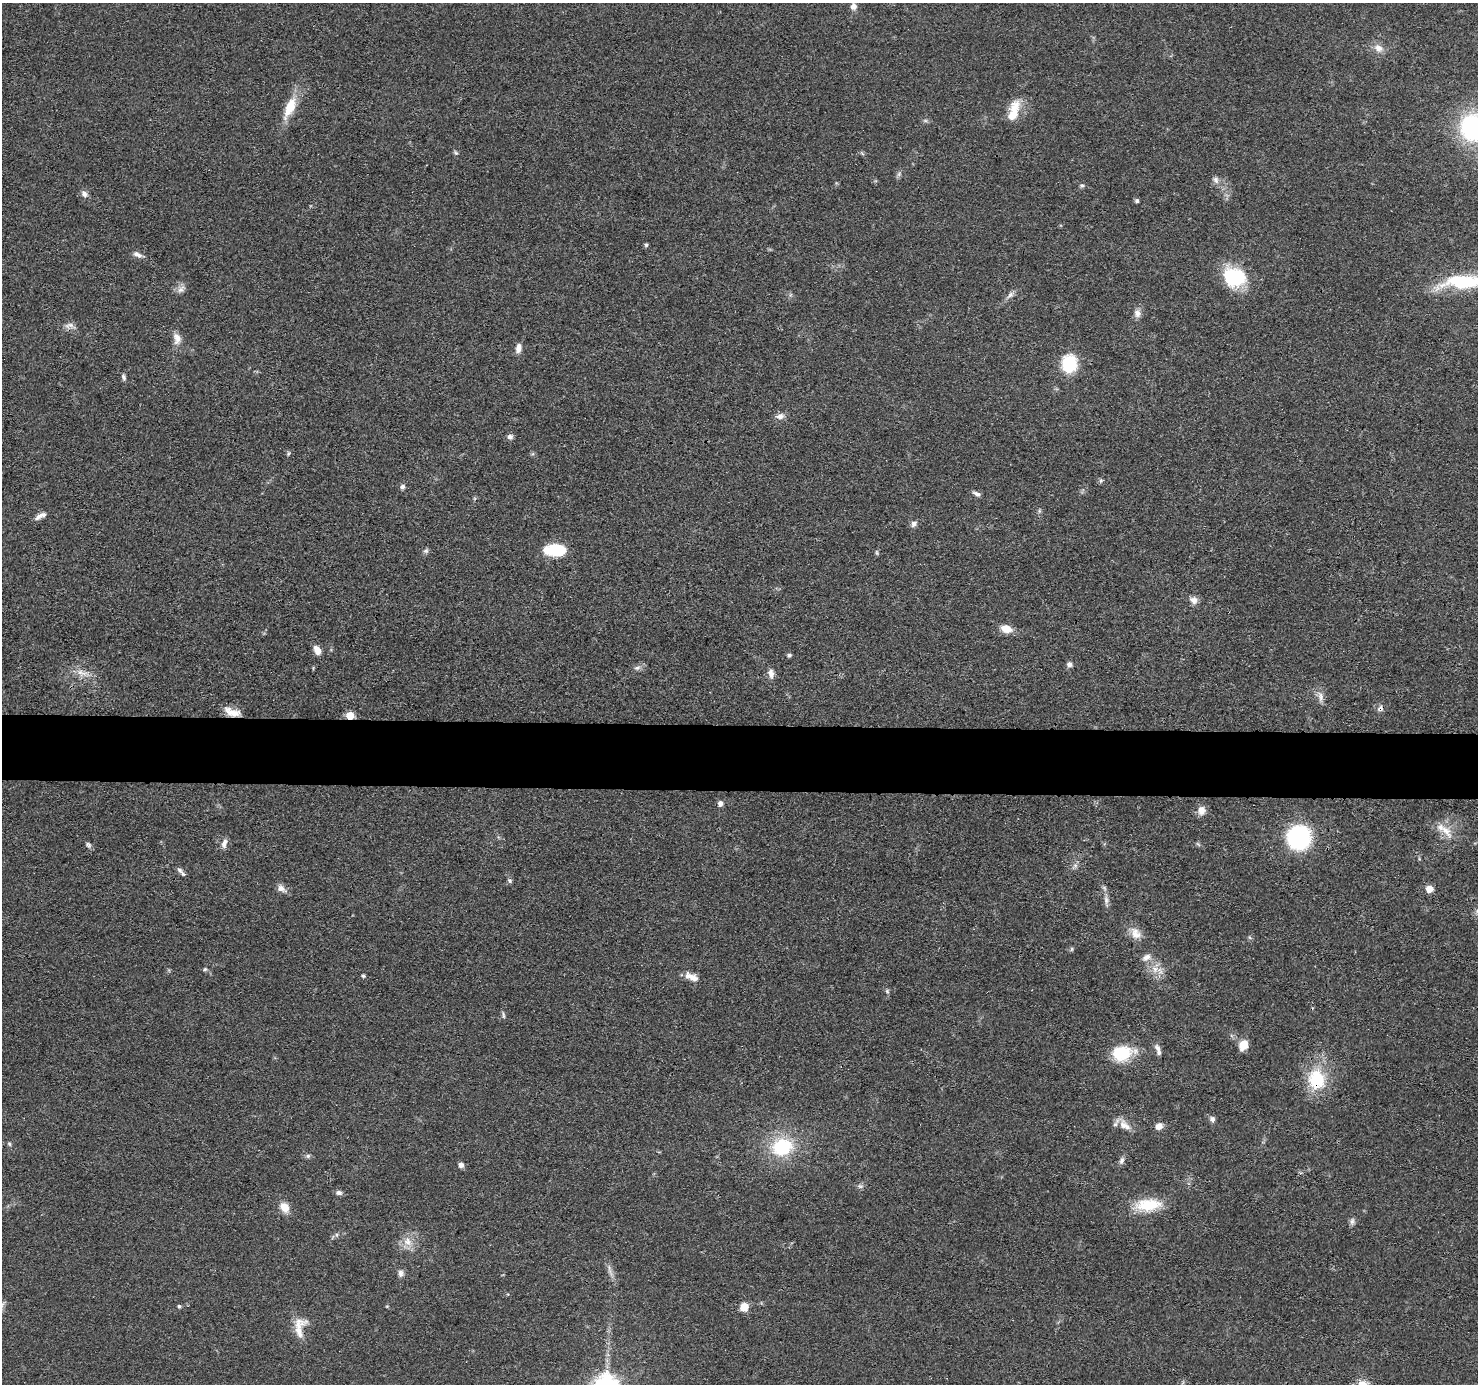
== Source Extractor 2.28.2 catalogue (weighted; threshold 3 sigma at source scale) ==
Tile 5 of 3 x 3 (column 2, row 2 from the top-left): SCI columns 1480-2955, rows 1585-2966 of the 4434 x 4459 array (HDU 1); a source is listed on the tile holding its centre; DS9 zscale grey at full resolution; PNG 1480 x 1386 px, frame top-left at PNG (2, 3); no overlay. Shown black and unused: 5% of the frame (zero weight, under 3 of 4 exposures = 1% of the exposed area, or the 3 px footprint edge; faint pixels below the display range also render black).
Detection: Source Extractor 2.28.2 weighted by HDU 2 'WHT'; one run over the whole footprint, this tile lists its part. Background 0.0473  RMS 0.005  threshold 0.0225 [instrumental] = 3 sigma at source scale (4.5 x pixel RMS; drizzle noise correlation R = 1.50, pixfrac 1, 0.05/0.05 arcsec/px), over >= 5 px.
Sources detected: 96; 1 too faint to see at this stretch — not listed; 5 inside a brighter listed object's ellipse — not listed separately; the other 90 listed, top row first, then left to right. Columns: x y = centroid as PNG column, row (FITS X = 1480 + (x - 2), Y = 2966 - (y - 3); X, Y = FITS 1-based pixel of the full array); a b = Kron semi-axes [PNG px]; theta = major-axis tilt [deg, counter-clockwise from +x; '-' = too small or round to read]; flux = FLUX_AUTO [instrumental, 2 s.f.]
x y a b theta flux
853 6 9 8 - 2.6
1379 48 13 10 -35 4.2
290 107 27 12 65 12
1014 108 25 14 68 9.8
925 121 7 4 -1 0.88
1472 127 25 20 88 60
456 153 6 4 -43 0.82
1216 180 11 7 -59 2.1
1082 186 7 5 3 0.91
84 194 9 7 -45 2.1
1137 201 5 5 - 1
646 245 6 5 - 0.8
137 254 14 6 -28 2.3
1235 277 22 17 -14 36
1464 281 53 16 1 40
181 289 12 7 48 2.4
1010 295 12 6 45 2.2
1137 313 11 9 89 2.8
69 326 16 7 -5 2.8
177 338 15 10 -80 4.2
518 348 13 7 83 2.8
1069 363 17 14 81 22
124 377 8 5 -66 1.2
780 416 12 8 15 2.6
510 437 7 6 - 1.8
288 453 7 3 81 0.66
1101 481 8 5 70 0.87
403 487 7 6 - 1.4
977 493 11 5 -19 1.6
40 516 16 6 28 2.9
914 524 10 7 57 1.8
556 550 23 12 2 21
426 551 8 5 7 1.2
877 552 7 4 -71 0.72
1194 600 10 9 - 3
1006 629 13 8 -16 6.1
317 650 10 7 -60 4.3
789 655 6 4 8 0.93
1069 664 7 6 - 1.7
637 668 10 5 20 1.7
82 673 19 8 -16 5
771 673 13 7 -83 2.7
1320 696 17 7 -77 3.2
1380 708 9 7 45 1.9
233 713 19 9 -8 6.5
350 715 6 5 - 12
720 804 6 5 - 2.3
1201 810 11 9 86 4
1446 832 24 11 -53 7.3
1299 838 21 20 - 59
224 843 12 6 72 2.7
88 844 7 5 -43 1.1
1198 844 7 4 -45 0.76
1075 865 8 6 69 1.6
179 870 10 6 -43 1.8
510 881 7 5 -47 1
281 889 13 8 -34 3
1430 889 6 5 - 7.5
1106 900 13 6 -86 2.4
1135 933 17 12 -57 5.3
1072 949 6 4 -72 0.65
1146 957 12 7 33 2.9
205 969 5 5 - 0.75
1155 969 12 9 -49 5
363 976 5 4 - 0.91
692 977 19 8 -25 4.4
887 991 6 5 - 0.87
503 1015 12 3 -84 0.98
1244 1045 12 9 56 6
1157 1048 10 6 -57 2.1
1122 1053 25 17 10 20
1316 1080 29 23 -83 24
1212 1119 8 6 -62 1.7
1124 1125 19 10 -43 5.1
1159 1126 8 7 - 3.7
9 1144 6 5 - 0.75
782 1147 22 18 15 31
308 1156 7 6 - 1.1
1122 1160 10 6 64 1.7
461 1165 5 5 - 2.4
860 1186 8 6 -12 1.3
339 1193 8 6 -12 1.6
1148 1205 33 15 5 16
285 1207 12 9 -57 5.9
1352 1221 10 6 84 1.6
408 1241 14 12 -56 5.8
401 1273 9 7 -86 2
179 1306 5 4 - 0.8
744 1307 8 8 - 6.9
298 1324 26 12 20 6.6
Overlapping masked pixels (flux is a lower limit): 5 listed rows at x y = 1464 281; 1380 708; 233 713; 350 715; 1316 1080
Isophote crosses this tile's border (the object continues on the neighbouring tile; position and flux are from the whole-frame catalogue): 2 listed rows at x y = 1472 127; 1464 281